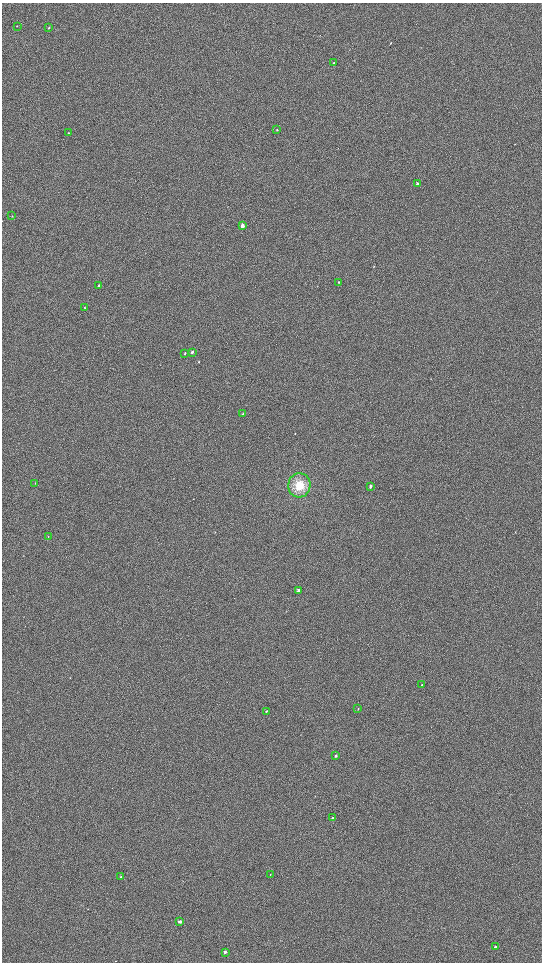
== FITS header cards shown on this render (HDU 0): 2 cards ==
NAXIS1  =                 1080 / length of data axis 1
NAXIS2  =                 1920 / length of data axis 2

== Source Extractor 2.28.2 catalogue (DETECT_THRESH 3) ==
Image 1080 x 1920 px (HDU 0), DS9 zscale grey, zoomed out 1/2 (1 PNG px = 2 x 2 image px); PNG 544 x 964 px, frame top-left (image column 1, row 1919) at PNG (2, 3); each listed source drawn as its Kron ellipse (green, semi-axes under 4 px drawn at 4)
Background 899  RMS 120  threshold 366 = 3 sigma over >= 5 px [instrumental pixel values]
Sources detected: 29; all 29 listed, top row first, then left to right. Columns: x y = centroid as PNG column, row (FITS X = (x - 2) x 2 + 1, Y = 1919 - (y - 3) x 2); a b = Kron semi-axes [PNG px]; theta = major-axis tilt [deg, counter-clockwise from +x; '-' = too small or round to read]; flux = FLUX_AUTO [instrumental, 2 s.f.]
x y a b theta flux
17 26 2 2 - 10000
49 27 3 3 - 19000
334 63 3 2 - 15000
277 130 3 2 - 15000
68 133 3 2 - 12000
417 183 3 2 - 28000
12 216 3 2 - 8500
242 226 3 3 - 180000
339 282 3 2 - 11000
99 286 3 2 - 33000
85 308 3 2 - 11000
192 352 4 3 - 31000
185 353 3 2 - 17000
243 413 3 2 - 8900
35 483 2 2 - 8100
299 485 12 11 - 430000
371 486 3 2 - 44000
48 536 2 2 - 7200
299 591 3 3 - 170000
422 685 3 2 - 20000
358 709 2 2 - 9300
266 711 3 2 - 19000
336 756 3 2 - 51000
332 818 3 2 - 41000
270 874 2 2 - 7600
121 877 2 2 - 20000
180 922 2 2 - 100000
495 947 2 2 - 41000
225 952 2 2 - 64000